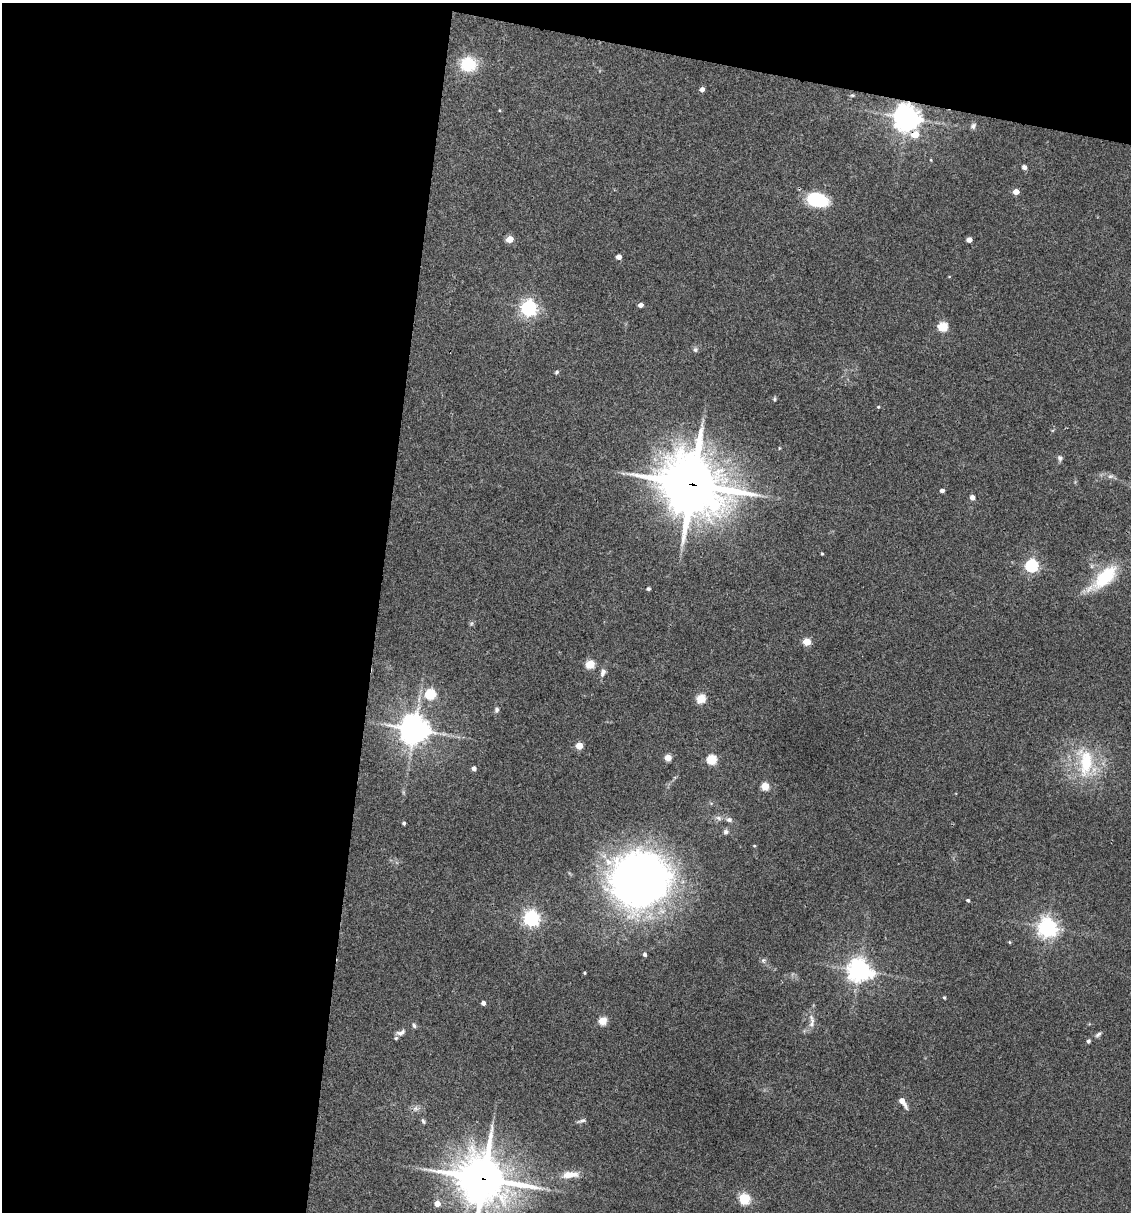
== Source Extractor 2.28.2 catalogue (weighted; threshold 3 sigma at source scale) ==
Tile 1 of 4 x 4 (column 1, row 1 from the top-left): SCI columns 234-1362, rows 3633-4842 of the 4864 x 4846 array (HDU 1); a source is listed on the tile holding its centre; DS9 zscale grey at full resolution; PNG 1133 x 1214 px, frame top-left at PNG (2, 3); no overlay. Shown black and unused: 37% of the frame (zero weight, under 3 of 4 exposures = <1% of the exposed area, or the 3 px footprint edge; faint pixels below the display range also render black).
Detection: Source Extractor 2.28.2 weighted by HDU 2 'WHT'; one run over the whole footprint, this tile lists its part. Background 0.127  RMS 0.0075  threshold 0.0338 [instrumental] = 3 sigma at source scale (4.5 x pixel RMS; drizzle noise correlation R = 1.50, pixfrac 1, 0.05/0.05 arcsec/px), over >= 5 px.
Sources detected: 74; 1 inside a brighter listed object's ellipse — not listed separately; the other 73 listed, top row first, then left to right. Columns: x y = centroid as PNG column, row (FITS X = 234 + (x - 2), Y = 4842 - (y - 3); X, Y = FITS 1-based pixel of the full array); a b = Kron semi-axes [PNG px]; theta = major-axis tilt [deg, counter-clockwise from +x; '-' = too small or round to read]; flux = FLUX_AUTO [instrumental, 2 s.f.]
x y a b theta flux
468 64 17 16 - 26
702 89 5 4 - 3.4
852 95 6 4 0 0.88
499 110 4 3 - 0.64
907 118 9 8 - 730
973 126 9 6 55 2.1
915 134 6 6 - 13
1024 167 6 5 - 2.2
1016 192 5 4 - 6.9
817 199 15 9 -13 65
510 239 5 4 - 15
969 240 4 4 - 5.4
619 257 4 4 - 5.3
640 305 4 4 - 3.8
528 308 6 6 - 270
943 327 5 5 - 42
695 350 6 6 - 1.9
557 372 6 4 38 1.1
775 399 6 4 -90 0.95
878 407 4 4 - 0.8
1060 458 7 7 - 1.9
1110 476 9 4 8 1.9
692 484 24 21 -33 3300
942 490 4 3 - 2.6
972 498 4 4 - 4.9
822 554 3 3 - 0.71
1032 566 6 5 - 120
1105 577 36 16 45 36
648 589 4 4 - 1.5
807 642 5 5 - 19
590 664 5 5 - 33
603 672 11 6 73 3.1
430 694 5 5 - 54
701 699 5 5 - 33
497 710 7 5 66 1.7
414 729 9 9 - 1000
579 746 5 4 - 16
668 758 4 4 - 15
711 759 5 5 - 47
1086 762 43 21 -88 42
474 768 4 4 - 3.9
765 786 5 5 - 23
718 818 9 6 -28 2.3
729 820 8 6 -2 2.2
404 823 4 3 - 1.2
725 832 7 6 - 1.9
754 846 4 4 - 0.7
641 880 35 33 13 780
968 900 4 4 - 1.2
531 918 6 6 - 260
1047 927 7 6 - 410
1009 942 4 4 - 0.86
645 954 4 4 - 2
763 960 7 5 68 1.6
859 970 8 8 - 490
585 973 3 3 - 0.8
944 998 4 3 - 0.98
483 1003 4 4 - 3.2
603 1021 5 5 - 25
812 1021 22 7 -88 5.5
414 1026 6 5 - 1.4
400 1033 10 5 -20 2.1
1098 1034 9 5 37 1.9
396 1038 6 5 - 1.2
1088 1041 4 4 - 1.7
902 1101 10 4 -55 7.4
415 1108 8 8 - 2.8
423 1121 7 4 -66 1.3
581 1121 14 4 16 2
570 1175 22 9 5 9.7
483 1179 19 18 - 2200
745 1199 10 9 - 16
437 1204 5 5 - 8
Overlapping masked pixels (flux is a lower limit): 4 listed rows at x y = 907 118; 915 134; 692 484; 483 1179
Isophote crosses this tile's border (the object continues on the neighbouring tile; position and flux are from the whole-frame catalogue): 1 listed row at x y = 483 1179